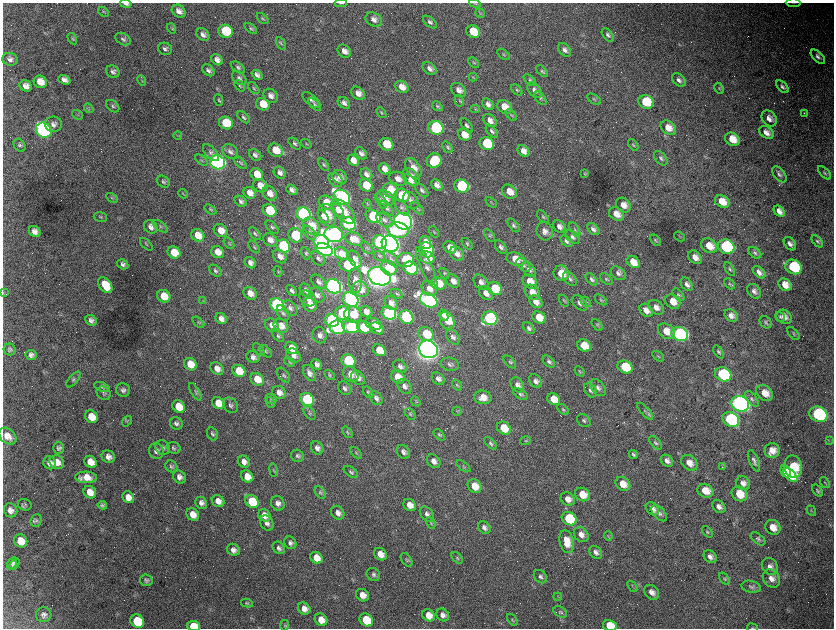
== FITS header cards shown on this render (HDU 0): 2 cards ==
NAXIS1  =                 1663 / length of data axis 1
NAXIS2  =                 1252 / length of data axis 2

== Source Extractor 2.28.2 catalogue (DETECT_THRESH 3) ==
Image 1663 x 1252 px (HDU 0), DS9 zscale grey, zoomed out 1/2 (1 PNG px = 2 x 2 image px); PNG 836 x 630 px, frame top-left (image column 2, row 1251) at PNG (3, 3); each listed source drawn as its Kron ellipse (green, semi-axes under 4 px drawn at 4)
Background 3510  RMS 64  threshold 192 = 3 sigma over >= 5 px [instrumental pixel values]
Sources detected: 567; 66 cannot appear on this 1/2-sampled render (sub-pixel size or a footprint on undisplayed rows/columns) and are neither listed nor drawn; of the other 501, the 500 brightest by FLUX_AUTO listed and drawn (1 fainter detections omitted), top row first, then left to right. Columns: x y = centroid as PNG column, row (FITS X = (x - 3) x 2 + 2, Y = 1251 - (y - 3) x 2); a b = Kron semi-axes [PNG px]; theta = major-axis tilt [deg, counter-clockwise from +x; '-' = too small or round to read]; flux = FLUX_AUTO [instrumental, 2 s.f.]
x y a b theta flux
341 3 6 2 -1 2.2e+04
475 3 6 2 -18 1.2e+04
793 3 7 1 -1 1.1e+04
126 4 6 3 -11 3.8e+04
179 11 7 6 - 7.5e+04
103 12 6 3 -40 1.5e+04
480 13 5 4 - 1.5e+04
262 19 7 3 -39 1.8e+04
374 19 9 6 -32 7.5e+04
430 22 8 4 -40 3.5e+04
171 28 5 3 - 1.6e+04
251 28 7 4 -37 2.4e+04
225 31 7 6 - 6.6e+05
473 32 7 6 - 3.0e+05
203 35 7 5 -42 6.2e+04
608 35 8 4 -50 3.6e+04
72 39 6 4 -59 1.8e+04
123 39 8 5 -30 3.8e+04
281 44 7 4 -60 2.2e+04
165 49 7 6 - 4.3e+04
565 50 8 5 -46 5.6e+04
344 51 7 5 -40 8.6e+04
503 54 7 3 -42 1.7e+04
818 57 9 5 -44 4.6e+04
10 59 8 6 -15 5.5e+04
217 60 6 5 - 7.7e+04
474 62 6 3 -41 1.6e+04
238 67 8 4 -38 3.1e+04
429 69 8 5 -39 6.6e+04
208 70 7 5 -42 4.7e+04
542 71 7 4 -44 2.4e+04
113 72 7 6 - 4.4e+04
257 75 6 4 -39 4.9e+04
473 77 4 2 - 1.1e+04
239 78 8 5 -42 4.2e+04
64 80 6 4 -19 6.6e+04
530 80 7 4 -44 2.4e+04
679 80 8 5 -42 5.2e+04
142 81 5 3 - 1.2e+04
40 82 7 6 - 1.5e+05
26 86 6 5 - 8.0e+04
240 86 6 3 -47 1.6e+04
402 87 7 5 -37 1.3e+05
782 87 8 4 -47 4.1e+04
254 88 7 3 -49 1.7e+04
719 88 6 3 -63 1.4e+04
459 90 8 6 -42 7.9e+04
517 90 6 4 -45 2.0e+04
534 90 9 6 -49 6.4e+04
358 93 7 6 - 1.0e+05
271 96 8 6 -39 6.9e+04
540 98 7 4 -49 2.7e+04
594 99 7 3 -34 1.6e+04
218 100 6 3 -68 1.7e+04
311 100 11 5 -39 4.4e+04
459 101 6 4 -78 1.6e+04
646 102 8 6 -24 5.3e+05
344 103 7 5 -38 5.5e+04
263 104 7 6 - 2.4e+05
488 104 6 5 - 5.9e+04
315 105 8 3 -44 2.0e+04
113 106 7 5 -43 3.1e+04
437 106 6 4 -34 2.0e+04
504 107 8 6 -35 1.9e+05
89 108 5 3 - 1.6e+04
475 109 4 3 - 1.3e+04
381 113 6 3 -50 1.3e+04
804 113 3 2 - 6.9e+03
77 115 6 3 -34 1.4e+04
511 115 7 3 -44 1.8e+04
244 117 8 4 -39 3.0e+04
769 118 9 6 -51 8.5e+04
490 120 8 6 -42 9.6e+04
226 123 7 6 - 4.5e+05
54 124 8 8 - 6.4e+04
467 125 8 4 -51 3.5e+04
436 128 8 6 -22 2.1e+06
668 128 8 6 -36 1.4e+05
44 130 8 7 - 5.8e+06
492 131 8 4 -49 3.5e+04
766 132 8 5 -35 9.6e+04
464 135 7 5 -34 1.9e+05
178 136 4 3 - 1.2e+04
732 139 7 6 - 2.2e+05
295 144 7 4 -42 2.8e+04
306 144 5 3 - 1.4e+04
386 144 7 6 - 3.7e+05
487 144 7 6 - 6.6e+05
19 145 7 5 -51 3.1e+04
633 145 6 3 -51 1.7e+04
448 147 6 4 -53 2.5e+04
276 150 8 6 -33 2.4e+05
523 151 7 5 -40 9.8e+04
230 152 9 6 -40 5.4e+04
211 153 10 5 -48 5.1e+04
361 153 7 5 -48 5.0e+04
255 155 7 5 -38 4.6e+04
661 158 8 5 -49 3.7e+04
201 160 7 3 -39 2.0e+04
353 160 6 5 - 1.1e+05
434 161 7 7 - 4.9e+05
218 162 8 7 - 7.1e+06
240 163 8 3 -45 1.8e+04
324 164 7 4 -54 2.2e+04
413 168 11 7 -59 1.6e+05
385 169 6 5 - 1.2e+05
280 173 6 5 - 6.6e+04
825 173 8 3 -46 2.4e+04
257 174 7 5 -38 1.9e+05
366 174 6 5 - 6.1e+04
585 174 3 2 - 1.1e+04
779 174 9 5 -51 4.3e+04
340 177 8 6 -36 8.1e+04
411 177 10 6 -47 1.1e+05
398 179 9 6 -21 8.6e+04
336 180 8 6 -45 6.2e+04
410 180 8 4 -41 6.5e+04
163 182 7 5 -38 3.5e+04
366 185 7 5 -32 3.8e+05
437 185 6 5 - 7.1e+04
260 186 7 6 - 1.4e+05
462 186 7 6 - 1.6e+06
292 190 6 4 -38 5.4e+04
390 190 8 7 - 3.0e+05
422 190 8 5 -48 3.9e+04
509 192 8 6 -37 1.7e+05
250 193 6 5 - 9.9e+04
183 194 5 3 - 1.2e+04
270 194 8 6 -45 1.0e+05
402 195 8 6 -27 4.7e+05
342 197 9 6 -34 5.6e+06
112 198 6 3 -30 1.7e+04
385 198 9 7 -38 1.1e+05
411 200 9 6 -54 6.9e+04
241 201 6 5 - 3.8e+04
381 201 8 4 -58 2.8e+04
491 202 6 2 -38 1.2e+04
722 202 7 6 - 2.0e+05
327 203 8 7 - 2.5e+05
367 204 4 3 - 1.1e+04
623 205 8 6 -43 1.3e+05
402 207 9 5 -52 3.9e+04
387 208 9 4 -48 3.4e+04
418 208 8 4 -40 2.6e+04
210 209 6 4 -35 1.9e+04
270 210 7 6 - 6.5e+05
338 210 8 5 -52 8.6e+04
343 211 15 8 -47 2.2e+05
779 211 6 4 -47 9.0e+04
303 214 7 6 - 4.1e+06
616 214 8 6 -34 1.4e+05
327 215 11 8 -69 2.2e+05
323 216 7 4 -54 8.2e+04
373 216 8 6 -35 8.0e+05
100 217 7 5 -9 2.3e+04
543 217 8 4 -48 2.2e+04
384 220 9 5 -36 5.6e+04
403 221 9 8 - 1.3e+07
348 224 7 6 - 3.2e+06
514 225 8 4 -52 3.1e+04
160 226 9 4 -36 2.7e+04
311 226 9 7 -51 2.5e+05
151 227 7 6 - 6.7e+04
272 227 8 4 -46 2.6e+04
559 227 7 5 -44 6.8e+04
593 229 7 4 -43 5.3e+04
398 230 11 7 -10 7.4e+05
575 230 8 3 -60 2.1e+04
35 231 6 5 - 7.8e+04
221 231 7 6 - 1.4e+05
545 231 9 8 - 7.5e+04
434 232 6 3 -50 1.3e+04
309 233 8 5 -51 3.6e+04
255 234 7 4 -47 2.7e+04
198 235 7 6 - 2.1e+05
295 235 7 6 - 8.6e+05
334 235 9 7 -14 7.6e+06
490 235 7 3 -53 1.9e+04
680 236 6 2 -34 1.1e+04
573 237 8 5 -40 4.9e+04
354 239 9 6 -20 1.5e+05
270 240 7 6 - 8.6e+04
655 240 6 4 -44 2.0e+04
567 241 7 4 -47 3.7e+04
817 241 7 4 -49 2.4e+04
321 242 8 6 -33 7.4e+06
380 242 7 6 - 3.2e+06
229 243 6 3 -53 1.5e+04
425 243 7 5 -62 1.9e+05
146 244 8 2 -45 1.1e+04
390 244 9 7 -39 1.0e+07
467 244 7 4 -50 2.2e+04
790 244 7 5 -51 5.8e+04
283 246 7 6 - 1.2e+06
709 246 8 7 - 2.1e+05
254 247 7 3 -52 1.7e+04
450 247 7 5 -39 1.3e+05
501 247 7 5 -52 3.9e+04
726 247 8 7 - 2.0e+06
367 248 8 2 -45 1.1e+04
324 250 9 6 -21 5.4e+06
427 250 8 7 - 1.3e+06
218 252 7 5 -34 1.3e+05
174 253 7 5 -35 2.7e+05
306 253 7 4 -64 1.9e+04
755 253 7 5 -38 2.9e+04
342 254 7 5 -39 1.2e+05
457 254 8 6 -50 8.3e+04
280 256 8 6 -44 8.7e+04
379 256 6 3 -35 1.7e+04
695 257 8 6 -43 1.0e+05
318 258 8 6 -50 4.1e+04
427 258 7 6 - 2.0e+05
355 259 9 5 -57 7.8e+04
391 259 10 4 -48 5.1e+04
516 259 9 6 -17 2.1e+05
405 260 8 7 - 5.6e+05
633 262 7 5 -36 1.9e+05
250 263 6 5 - 6.2e+04
123 264 6 4 -31 4.3e+04
348 265 8 6 -10 8.8e+05
523 265 8 5 -43 3.4e+04
793 267 8 7 - 7.6e+05
389 268 8 7 - 4.1e+05
410 268 7 6 - 1.8e+06
427 268 22 5 -65 7.3e+04
730 269 7 4 -59 2.6e+04
529 270 8 5 -50 5.4e+04
215 271 7 5 -39 2.9e+04
278 271 5 2 - 1.1e+04
759 272 7 4 -43 6.8e+04
444 273 6 3 -51 1.4e+04
561 273 8 7 - 2.2e+05
618 273 8 6 -37 4.9e+04
379 276 12 8 -22 1.6e+07
570 279 8 5 -47 3.6e+04
592 279 7 4 -47 3.6e+04
606 279 7 4 -42 2.4e+04
355 281 12 7 -87 8.1e+04
453 281 7 5 -40 8.6e+04
318 282 9 5 -40 5.0e+04
481 282 9 6 -47 6.9e+04
530 282 8 6 -38 1.8e+05
438 284 8 6 -4 2.2e+05
687 284 7 5 -52 5.4e+04
729 284 6 4 -44 2.0e+04
105 285 9 6 -55 3.3e+05
785 285 7 5 -39 1.5e+05
334 286 8 7 - 7.9e+06
360 289 9 7 -36 1.4e+05
429 289 8 6 -41 1.2e+05
495 289 8 6 -28 4.7e+05
291 290 6 4 -51 3.8e+04
306 290 7 5 -51 5.2e+04
754 291 8 6 -49 5.7e+04
3 292 3 2 - 8.4e+03
532 292 8 6 -42 1.4e+05
250 293 7 6 - 1.3e+05
486 293 8 6 -40 9.9e+04
397 294 6 4 -32 2.0e+04
317 295 8 6 -44 5.2e+04
678 295 7 4 -50 2.3e+04
164 296 7 6 - 2.6e+05
308 298 9 7 -40 1.1e+05
350 300 8 6 -31 3.8e+06
429 300 9 6 -28 5.0e+06
601 300 7 3 -37 2.0e+04
203 301 3 2 - 7.7e+03
564 301 6 3 -57 1.5e+04
536 302 7 5 -44 1.1e+05
586 302 6 4 -45 2.6e+04
673 302 8 6 -42 1.6e+05
391 303 7 6 - 8.2e+04
580 303 9 6 -45 4.7e+04
277 305 7 6 - 3.9e+06
310 305 7 6 - 1.6e+05
656 307 9 6 -40 9.2e+04
290 308 8 6 -50 4.7e+04
646 310 7 5 -43 1.1e+05
366 312 6 5 - 9.9e+04
283 313 8 5 -61 3.4e+04
343 313 7 7 - 1.2e+06
389 313 7 6 - 3.1e+06
353 314 9 8 - 2.8e+05
444 315 6 4 -63 9.2e+04
731 315 7 5 -41 6.8e+04
406 317 7 6 - 1.6e+06
539 317 7 5 -30 2.4e+05
780 317 5 3 - 1.9e+04
784 317 8 6 -35 9.7e+04
490 318 8 7 - 2.5e+06
221 319 6 5 - 7.3e+04
91 320 6 5 - 4.7e+04
332 320 7 6 - 3.6e+06
447 320 9 7 -64 3.3e+05
198 322 7 3 -44 1.6e+04
766 322 7 5 -50 3.0e+04
374 324 8 5 -17 1.4e+05
272 325 7 6 - 7.4e+04
597 325 7 3 -47 1.4e+04
281 326 8 6 -41 1.4e+05
337 327 8 6 -16 3.2e+06
351 327 8 6 -14 1.6e+06
364 327 7 6 - 9.8e+05
377 328 7 5 -31 1.1e+05
529 328 7 4 -51 3.5e+04
666 331 9 7 -36 2.0e+05
426 334 8 6 -34 3.4e+05
680 334 8 7 - 3.6e+06
793 334 8 4 -50 2.4e+04
320 335 8 7 - 6.0e+04
278 336 7 4 -50 2.6e+04
453 337 8 5 -52 5.2e+04
584 346 7 6 - 2.8e+05
291 348 7 5 -43 1.7e+05
10 349 6 6 - 3.2e+04
259 349 7 3 -51 1.8e+04
428 349 10 8 -31 1.5e+07
379 350 7 5 -36 2.7e+05
266 351 7 4 -46 2.8e+04
719 352 7 4 -55 2.6e+04
31 355 5 5 - 4.6e+04
293 356 8 6 -44 6.0e+04
658 356 6 3 -36 1.8e+04
253 357 6 5 - 5.5e+04
348 361 7 6 - 1.4e+06
289 362 6 3 -34 1.5e+04
510 362 8 4 -46 2.5e+04
549 362 7 4 -44 3.4e+04
190 364 7 5 -43 2.9e+05
317 364 6 4 -46 5.1e+04
450 364 9 6 -14 4.2e+04
400 366 7 5 -45 5.4e+04
625 367 8 6 -27 6.2e+05
217 369 7 5 -42 9.1e+04
239 371 7 5 -36 3.9e+05
580 371 6 4 -51 1.7e+04
309 373 9 5 -60 6.5e+04
351 374 9 7 -45 1.1e+05
723 374 8 6 -24 1.6e+06
284 375 8 5 -54 2.9e+04
329 375 6 4 -46 1.7e+04
398 377 7 6 - 1.7e+05
358 378 8 6 -43 7.4e+04
73 379 9 4 51 3.3e+04
257 379 7 6 - 2.1e+05
438 379 7 5 -43 5.8e+04
535 381 7 5 -46 5.4e+04
457 385 6 3 -50 1.8e+04
517 385 8 6 -52 6.5e+04
405 386 8 6 -52 5.9e+04
102 387 8 4 -22 2.7e+04
345 388 7 6 - 4.3e+04
598 388 9 6 -51 5.6e+04
123 390 7 6 - 4.7e+04
590 390 8 5 -51 4.0e+04
195 392 10 3 -59 2.3e+04
368 392 6 3 -54 1.8e+04
104 393 7 6 - 2.9e+04
279 393 7 6 - 8.2e+04
765 393 9 7 -40 1.8e+05
521 394 8 4 -31 3.1e+04
483 397 8 7 - 1.5e+05
376 398 7 5 -50 4.7e+04
271 399 6 3 -32 1.6e+04
307 399 7 6 - 1.5e+06
554 399 7 5 -35 2.3e+05
752 399 9 5 -52 4.0e+04
416 401 5 4 - 1.6e+04
270 402 5 3 - 1.4e+04
218 403 6 5 - 2.1e+05
740 404 9 7 -23 7.9e+06
230 405 8 6 -46 4.3e+04
179 407 7 5 -40 2.8e+05
563 409 6 4 -42 2.2e+04
457 411 4 4 - 1.3e+04
645 411 10 4 -47 3.5e+04
310 413 8 5 -52 3.1e+04
410 414 6 4 -48 2.1e+04
818 414 9 7 -23 2.2e+06
91 417 7 6 - 2.0e+05
731 419 9 7 -26 2.0e+06
584 420 7 5 -44 3.5e+04
127 421 6 3 53 1.5e+04
176 423 6 6 - 4.2e+04
504 428 7 6 - 3.0e+05
347 432 6 4 -54 2.0e+04
212 434 7 5 -61 2.8e+04
439 435 7 4 -45 2.2e+04
7 436 10 7 -40 1.2e+05
525 441 5 4 - 1.6e+04
829 441 3 3 - 1.1e+04
491 443 8 4 -47 2.8e+04
655 443 8 4 -48 2.8e+04
58 448 5 5 - 3.5e+04
162 448 7 7 - 4.5e+04
174 448 7 5 -19 3.0e+04
317 448 7 5 -53 6.3e+04
156 451 8 7 - 5.9e+04
772 451 7 7 - 1.6e+05
403 452 7 6 - 5.6e+04
356 453 7 4 -45 1.8e+04
633 454 5 3 - 2.3e+04
297 456 7 6 - 3.1e+04
108 457 7 6 - 7.2e+04
434 461 7 6 - 7.7e+04
667 461 7 5 -41 5.9e+04
754 461 11 4 -68 4.6e+04
57 462 7 6 - 1.3e+05
90 462 6 5 - 1.6e+05
244 462 6 5 - 7.6e+04
50 463 7 6 - 7.6e+04
689 463 9 7 -41 1.3e+05
171 466 6 5 - 3.0e+04
463 466 8 3 -37 1.6e+04
722 467 3 2 - 5.7e+03
793 467 11 9 -78 5.6e+05
273 470 7 2 -80 1.4e+04
786 471 6 5 - 3.9e+05
351 472 8 4 -37 2.9e+04
790 475 9 5 -44 3.6e+05
247 476 6 5 - 1.7e+05
86 477 11 5 -1 1.5e+05
179 477 7 6 - 6.7e+04
825 482 6 2 -53 1.1e+04
743 483 7 6 - 7.6e+04
623 484 8 6 -37 2.0e+05
474 486 7 6 - 2.2e+05
705 491 8 6 -26 1.9e+05
817 491 7 4 -54 2.4e+04
90 492 7 6 - 1.4e+05
320 492 7 4 -53 2.4e+04
582 494 8 6 -30 2.3e+05
740 494 8 7 - 2.6e+05
128 497 6 5 - 1.0e+05
568 499 7 6 - 1.1e+05
218 501 7 5 -41 1.1e+05
252 502 7 6 - 6.3e+05
201 503 6 5 - 5.6e+04
278 503 7 6 - 6.5e+04
25 505 7 6 - 2.5e+04
102 505 4 4 - 2.8e+04
410 505 7 5 -40 1.2e+05
719 506 7 5 -43 6.4e+04
652 509 7 5 -44 8.9e+04
11 510 7 6 - 6.8e+04
811 511 5 2 - 1.0e+04
338 513 7 6 - 7.5e+04
659 513 9 5 -48 4.9e+04
193 514 7 5 -43 1.4e+05
427 514 9 6 -50 5.1e+04
264 515 7 5 -44 1.2e+05
569 519 8 6 -32 8.5e+05
36 520 6 5 - 3.4e+04
267 523 8 6 -59 5.1e+04
431 523 6 3 -62 1.9e+04
773 527 8 7 - 1.6e+05
484 528 7 5 -48 5.1e+04
707 532 7 3 -51 1.7e+04
581 535 8 6 -45 9.7e+04
608 536 5 2 - 1.2e+04
758 539 8 5 -37 3.2e+04
21 541 7 6 - 2.4e+05
567 542 11 7 -76 2.1e+05
290 543 7 5 -53 4.2e+04
279 548 7 5 -48 4.0e+04
233 550 7 5 -32 7.0e+04
596 552 7 5 -45 5.9e+04
380 554 7 5 -42 1.4e+05
710 557 7 5 -43 6.5e+04
316 558 6 5 - 1.6e+05
457 558 7 4 -49 2.3e+04
407 560 7 5 -55 2.6e+04
12 563 7 3 58 1.9e+04
14 564 6 4 52 4.1e+04
770 566 9 7 -51 7.4e+04
373 575 7 6 - 3.7e+04
540 577 7 5 -45 4.0e+04
771 578 10 8 -49 1.0e+05
724 579 7 4 -51 2.3e+04
146 580 6 5 - 3.5e+04
632 586 6 3 -55 1.2e+04
751 587 10 6 -13 3.8e+04
652 592 8 6 -45 8.3e+04
362 595 7 6 - 1.2e+05
558 597 4 2 - 8.5e+03
247 603 6 4 -9 2.0e+04
304 609 7 5 -41 9.9e+04
560 612 7 5 -32 2.9e+04
44 615 7 7 - 5.2e+04
429 615 7 5 -38 1.5e+05
443 615 7 6 - 6.6e+04
321 620 7 5 -44 1.6e+05
366 620 7 6 - 4.4e+05
512 620 7 3 -53 1.4e+04
137 621 7 6 - 6.6e+05
284 625 5 3 - 1.6e+04
610 625 7 5 -13 3.3e+05
193 626 6 5 - 4.9e+05
752 628 5 2 - 9.8e+03
At the frame edge (FLAGS 8, measured only in part): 8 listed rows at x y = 341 3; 475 3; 793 3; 126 4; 3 292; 610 625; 193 626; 752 628
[1 fainter detection neither listed nor drawn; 66 sub-pixel or undisplayed-footprint detections neither listed nor drawn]